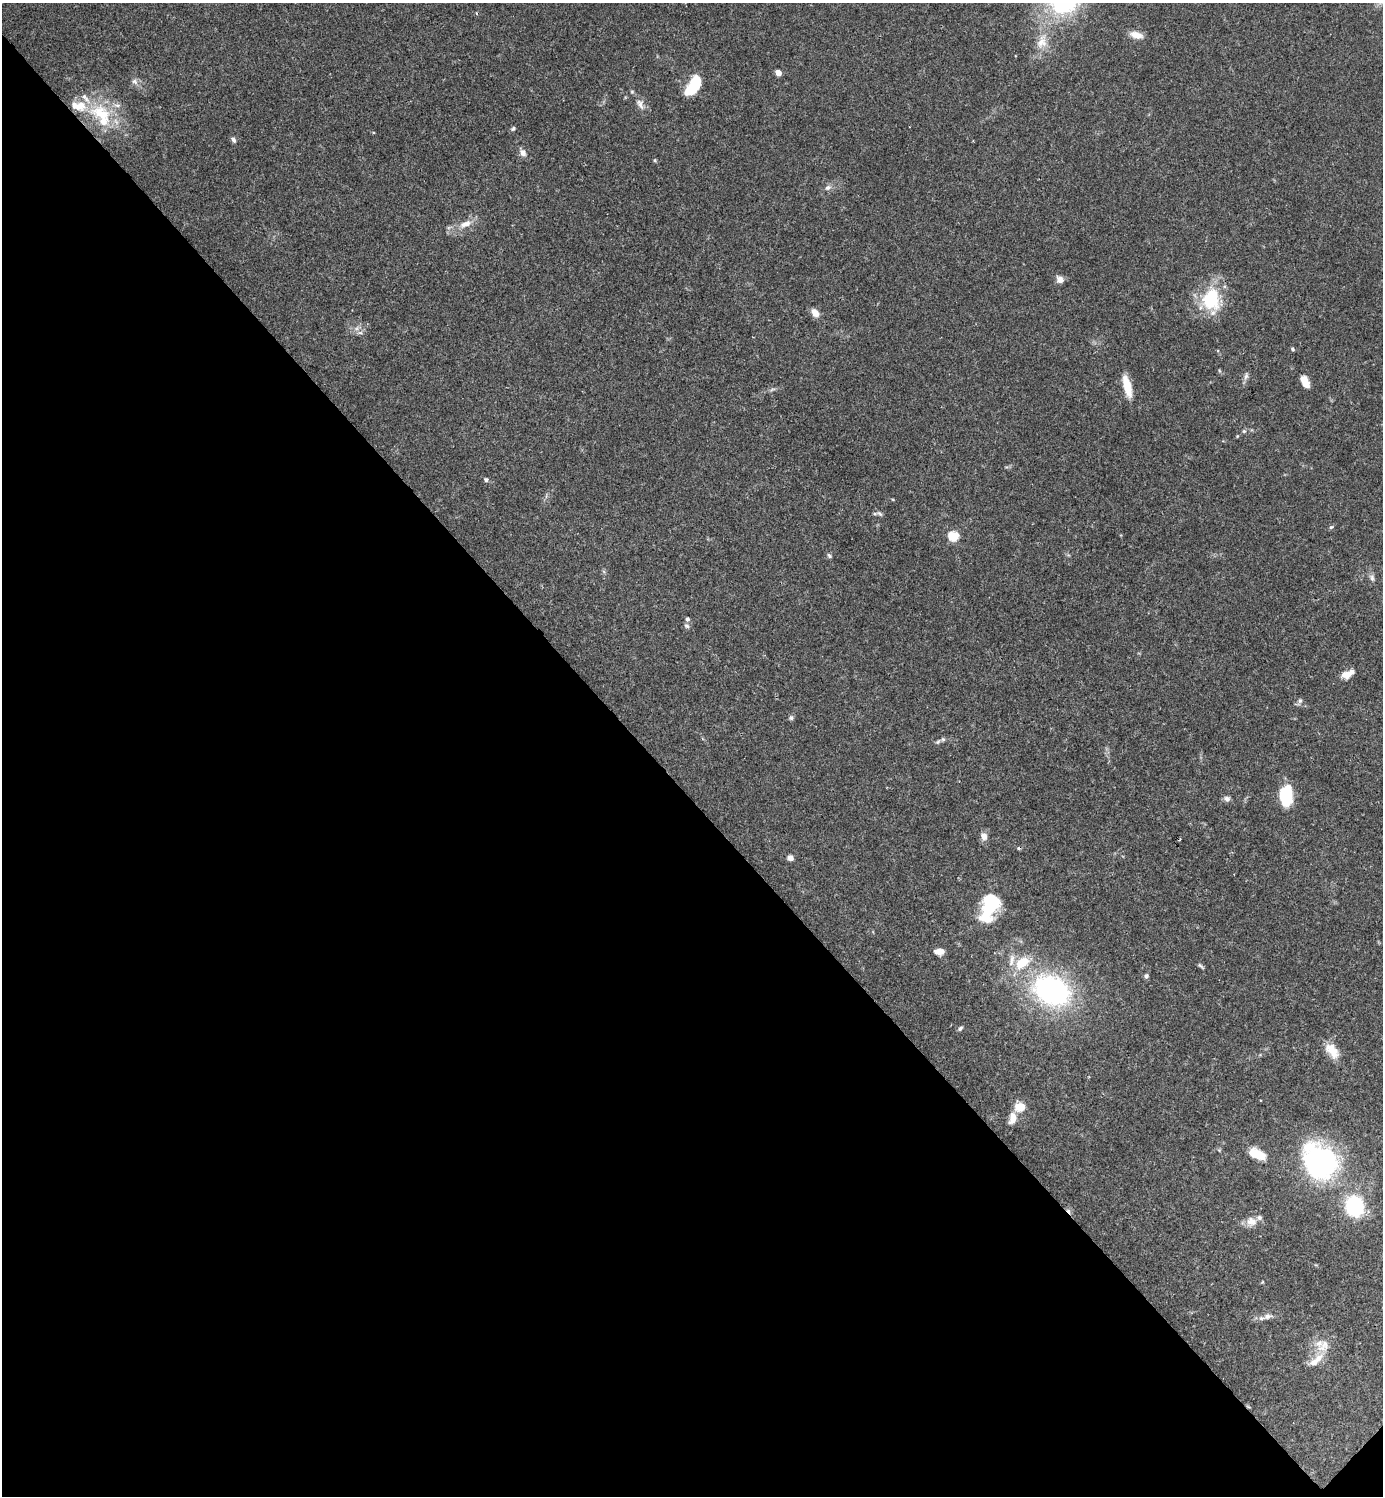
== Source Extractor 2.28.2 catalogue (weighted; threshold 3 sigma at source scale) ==
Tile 14 of 4 x 4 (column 2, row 4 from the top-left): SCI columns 1683-3063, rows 4-1497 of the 5985 x 5985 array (HDU 1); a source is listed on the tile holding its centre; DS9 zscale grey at full resolution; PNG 1385 x 1498 px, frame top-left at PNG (2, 3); no overlay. Shown black and unused: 47% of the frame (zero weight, under 3 of 4 exposures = <1% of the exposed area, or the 3 px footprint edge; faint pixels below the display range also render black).
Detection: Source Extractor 2.28.2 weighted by HDU 2 'WHT'; one run over the whole footprint, this tile lists its part. Background 0.153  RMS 0.0046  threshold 0.0206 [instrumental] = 3 sigma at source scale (4.5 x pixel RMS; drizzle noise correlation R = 1.50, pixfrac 1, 0.05/0.05 arcsec/px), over >= 5 px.
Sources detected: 68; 2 inside a brighter object's white glare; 2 cosmic-ray / hot-pixel residue — not listed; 8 inside a brighter listed object's ellipse — not listed separately; the other 56 listed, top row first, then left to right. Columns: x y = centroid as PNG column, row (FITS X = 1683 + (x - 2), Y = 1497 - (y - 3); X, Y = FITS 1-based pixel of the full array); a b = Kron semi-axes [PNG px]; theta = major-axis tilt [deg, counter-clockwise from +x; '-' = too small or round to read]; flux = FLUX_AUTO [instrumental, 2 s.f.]
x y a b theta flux
476 13 4 3 - 0.4
1136 35 17 8 -14 3.9
1042 42 21 13 68 7.6
778 73 5 4 - 5
135 81 9 7 -38 1.8
693 86 20 10 58 18
640 104 16 7 -65 2.9
101 115 39 23 -56 24
513 129 6 4 57 0.76
233 140 7 5 -62 1.4
523 153 9 7 -58 2.5
655 160 5 4 - 0.56
828 187 10 7 32 1.7
465 224 18 8 19 4.9
1060 279 9 8 - 2.4
1211 300 29 24 85 23
815 313 9 6 -52 4.1
357 328 7 4 71 1.1
360 333 7 4 0 1
1293 349 6 4 -30 0.69
1246 376 10 6 74 1.5
1305 382 12 6 -65 5.8
1127 386 23 8 -76 9.5
1244 431 5 4 - 0.64
486 480 5 5 - 1.1
880 514 8 3 -19 0.89
1331 527 6 4 43 0.66
953 536 6 5 - 28
829 556 7 5 -50 0.82
1372 578 10 6 -75 1.5
687 619 6 5 - 0.95
687 626 7 6 - 1.1
1347 674 15 7 25 5.2
1300 701 7 5 89 1.1
791 718 7 5 -90 0.94
938 742 7 5 22 1.1
1286 795 20 11 87 22
1227 799 7 7 - 1.6
984 836 11 8 -63 2.5
790 858 7 6 - 1.9
990 908 38 18 62 23
939 951 10 6 -3 4
1022 963 15 10 35 11
1200 966 10 4 -46 0.82
1146 976 7 5 65 1
1052 990 31 22 -28 99
960 1028 7 4 45 0.88
1332 1051 21 11 -51 7
1020 1107 11 8 9 7.5
1012 1118 15 8 78 4.4
1258 1154 14 7 -25 15
1321 1162 37 32 -42 100
1354 1206 14 12 -70 47
1251 1221 14 11 -11 4.5
1267 1316 12 8 11 2.4
1324 1346 23 12 42 6.7